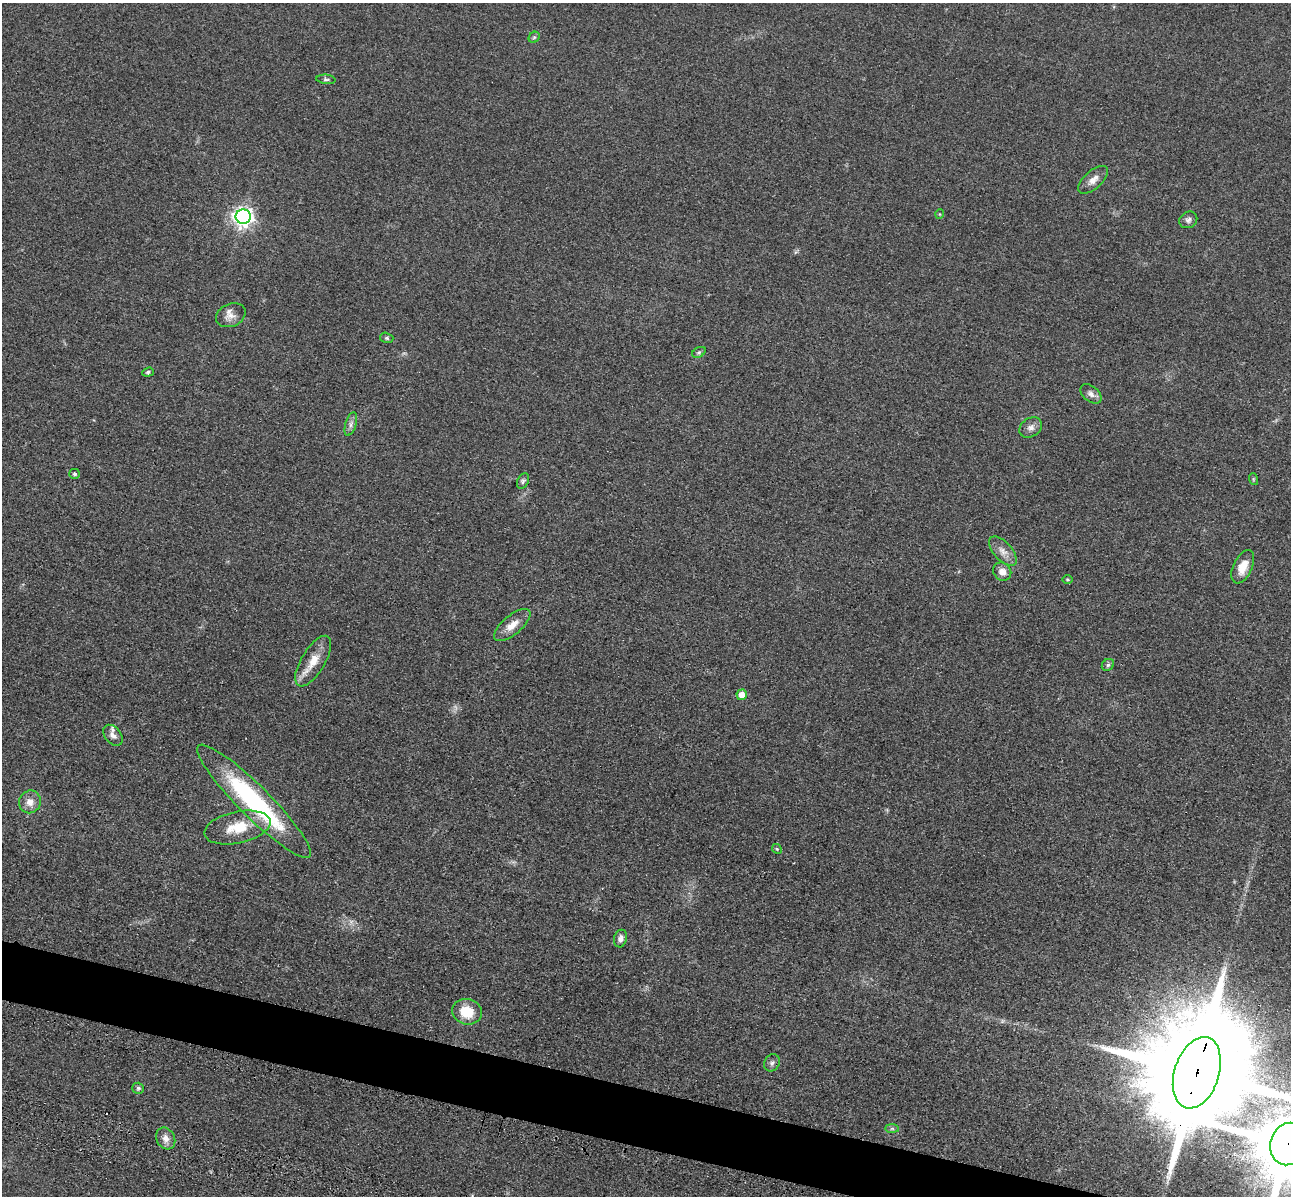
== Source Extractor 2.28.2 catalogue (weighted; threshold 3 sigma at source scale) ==
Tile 6 of 4 x 4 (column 2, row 2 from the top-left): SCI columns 1462-2750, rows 2786-3979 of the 5350 x 5365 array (HDU 1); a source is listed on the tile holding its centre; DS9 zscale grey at full resolution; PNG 1293 x 1198 px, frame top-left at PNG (2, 3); each listed source drawn as its Kron ellipse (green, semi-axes under 4 px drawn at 4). Shown black and unused: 4% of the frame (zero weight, under 3 of 4 exposures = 9% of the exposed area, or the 3 px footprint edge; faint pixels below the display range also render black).
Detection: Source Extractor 2.28.2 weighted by HDU 2 'WHT'; one run over the whole footprint, this tile lists its part. Background 0.0484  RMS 0.0086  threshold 0.0389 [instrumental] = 3 sigma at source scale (4.5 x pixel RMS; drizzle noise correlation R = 1.50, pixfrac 1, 0.05/0.05 arcsec/px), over >= 5 px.
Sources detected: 37; all 37 listed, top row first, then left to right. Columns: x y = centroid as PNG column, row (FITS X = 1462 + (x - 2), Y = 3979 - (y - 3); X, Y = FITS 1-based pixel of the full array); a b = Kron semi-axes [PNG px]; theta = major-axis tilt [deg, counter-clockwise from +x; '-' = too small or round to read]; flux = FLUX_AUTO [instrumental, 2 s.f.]
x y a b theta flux
534 37 6 5 - 1.3
326 79 9 4 -5 1.9
1093 180 18 9 42 7.3
940 214 5 3 - 0.72
243 217 7 7 - 430
1188 220 9 8 - 3
231 315 15 11 24 6.8
387 338 7 5 -15 1.5
699 352 7 5 29 1.7
148 372 6 4 20 1.6
1091 394 12 7 -39 4.1
351 424 12 5 73 3.4
1031 427 12 9 32 4.9
75 474 5 5 - 1.9
1253 479 6 4 -72 0.95
523 481 8 5 63 1.8
1003 551 18 9 -48 7.5
1243 567 18 9 65 12
1002 572 9 8 - 6.7
1067 579 5 4 - 0.99
512 625 22 9 40 10
313 661 29 12 59 15
1108 665 7 5 44 1.7
742 695 5 5 - 10
113 735 12 8 -50 5.5
254 801 78 15 -45 130
30 802 11 10 - 7.4
237 828 34 16 12 25
777 849 5 4 - 1.2
620 939 9 6 76 3.7
467 1012 15 12 -16 21
772 1063 9 7 58 2.7
1197 1073 37 22 72 41000
138 1088 6 5 - 1.7
892 1129 7 4 -1 1.7
166 1138 11 9 -61 5.7
1288 1144 21 17 74 13000
Overlapping masked pixels (flux is a lower limit): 3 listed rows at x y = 254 801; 1197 1073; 1288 1144
Isophote crosses this tile's border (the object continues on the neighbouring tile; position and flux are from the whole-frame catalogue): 2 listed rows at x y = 1197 1073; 1288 1144